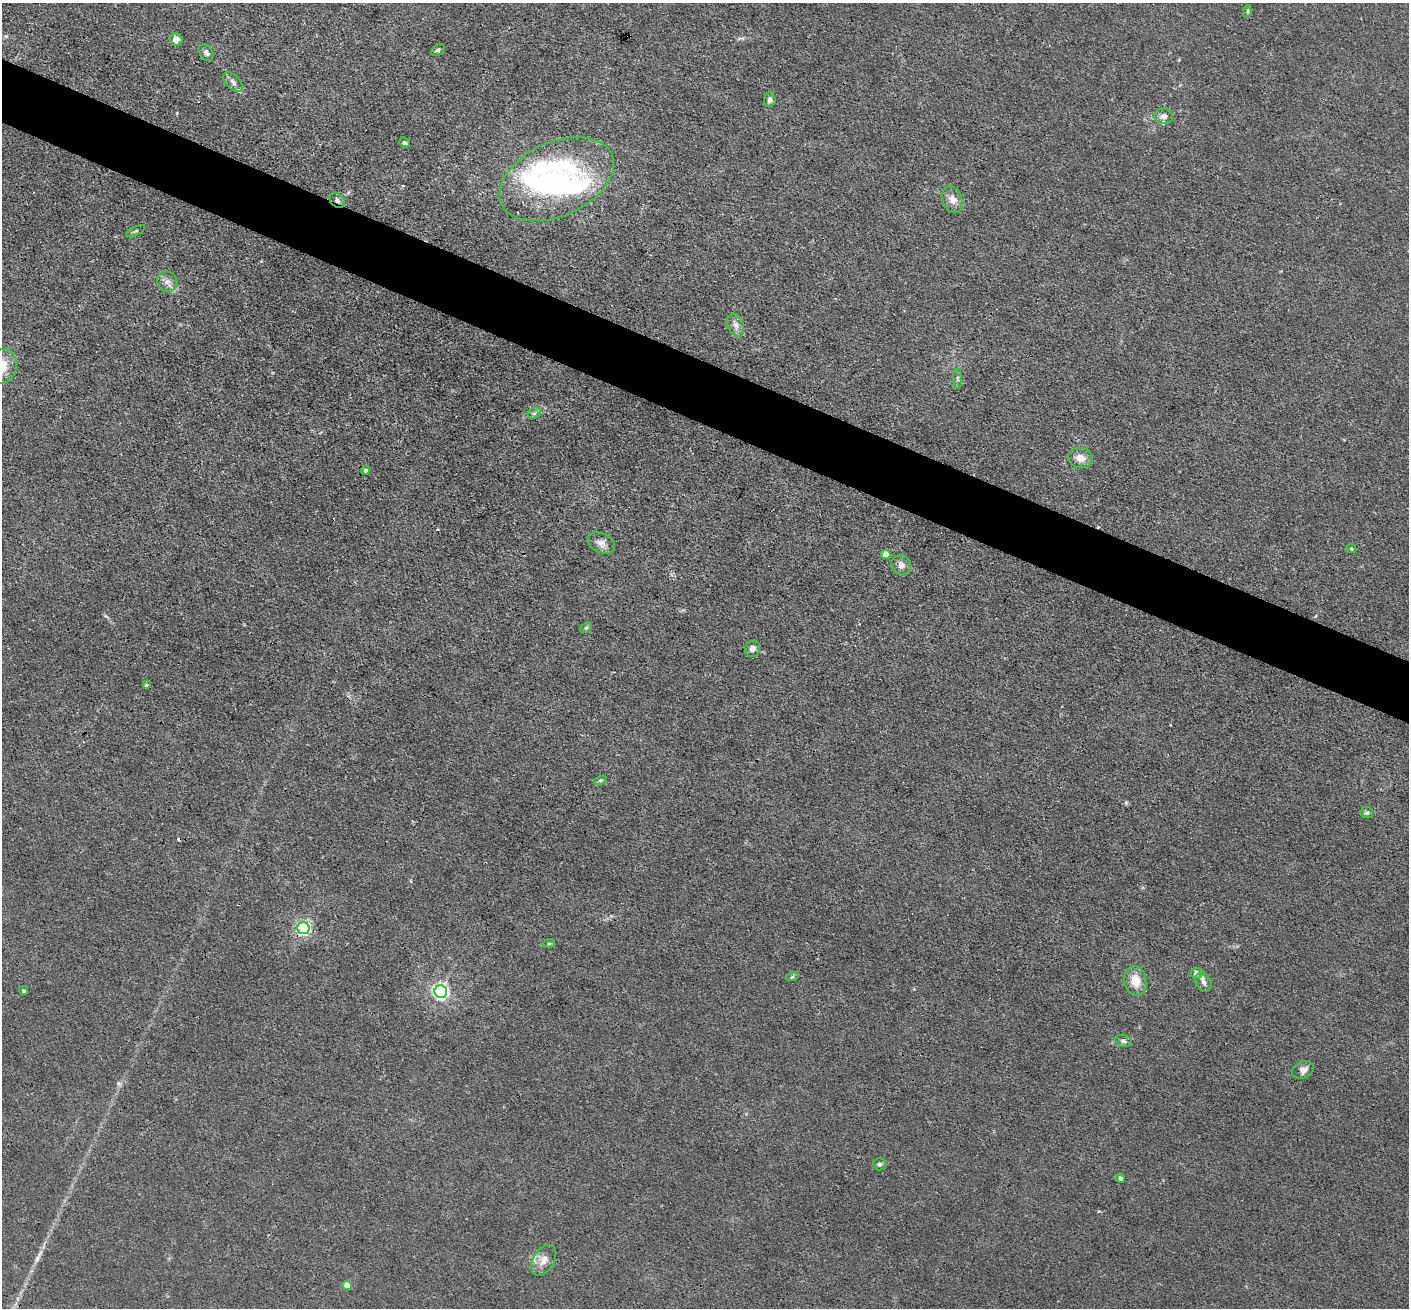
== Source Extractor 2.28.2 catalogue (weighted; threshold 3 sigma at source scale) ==
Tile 11 of 4 x 4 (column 3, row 3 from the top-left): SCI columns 2818-4224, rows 1586-2891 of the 5635 x 5648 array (HDU 1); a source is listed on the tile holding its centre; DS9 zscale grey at full resolution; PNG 1411 x 1310 px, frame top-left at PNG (2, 3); each listed source drawn as its Kron ellipse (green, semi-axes under 4 px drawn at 4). Shown black and unused: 5% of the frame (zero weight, under 3 of 4 exposures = <1% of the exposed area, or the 3 px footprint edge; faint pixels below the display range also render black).
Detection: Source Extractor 2.28.2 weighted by HDU 2 'WHT'; one run over the whole footprint, this tile lists its part. Background 0.016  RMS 0.003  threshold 0.0135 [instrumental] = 3 sigma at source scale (4.5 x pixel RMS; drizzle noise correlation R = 1.50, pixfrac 1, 0.05/0.05 arcsec/px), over >= 5 px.
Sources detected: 49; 1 inside a brighter object's white glare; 2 cosmic-ray / hot-pixel residue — neither listed nor drawn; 4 inside a brighter listed object's ellipse — not listed separately; the other 42 listed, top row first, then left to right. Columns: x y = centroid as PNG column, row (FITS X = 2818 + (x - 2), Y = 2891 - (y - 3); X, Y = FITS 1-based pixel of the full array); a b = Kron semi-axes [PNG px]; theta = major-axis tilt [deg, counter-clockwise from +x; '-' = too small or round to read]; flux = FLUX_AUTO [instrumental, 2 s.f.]
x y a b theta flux
1248 11 6 4 72 0.39
176 40 6 6 - 2.2
438 50 8 5 31 0.57
206 53 9 6 -50 0.98
233 82 12 7 -46 1.2
770 100 7 5 85 1.1
1164 116 9 8 - 1.4
404 142 6 4 -39 0.55
557 179 60 37 25 53
952 199 13 10 -71 2.4
337 200 8 6 -50 1.1
135 231 10 3 25 0.43
167 282 11 10 - 1.9
736 325 12 8 -68 1.8
2 366 18 15 68 6
958 378 10 4 -90 0.66
534 413 7 5 29 0.62
1080 458 12 10 -13 2.7
366 470 4 4 - 0.76
601 543 14 9 -24 2.1
1351 549 5 4 - 0.38
886 554 5 4 - 4.7
901 565 10 9 - 1.7
586 628 6 5 - 0.47
752 649 8 7 - 1.6
146 685 3 3 - 0.64
600 780 7 4 19 0.46
1367 813 6 5 - 0.66
303 928 6 6 - 68
549 943 6 4 19 0.37
1196 973 5 5 - 1.7
792 977 6 4 18 0.43
1135 981 15 11 -76 5
1204 982 10 7 -59 1.2
24 991 4 4 - 0.45
441 992 6 6 - 94
1123 1041 8 6 -17 0.99
1303 1070 11 8 24 1.8
879 1164 6 6 - 0.65
1120 1178 4 4 - 1
544 1260 17 10 59 2.8
347 1285 5 4 - 4.2
Overlapping masked pixels (flux is a lower limit): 2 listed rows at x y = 337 200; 303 928
Isophote crosses this tile's border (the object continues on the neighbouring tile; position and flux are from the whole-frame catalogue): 1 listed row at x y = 2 366
Unlisted compact peaks at least as high as the median listed source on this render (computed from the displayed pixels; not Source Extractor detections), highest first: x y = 37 1258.